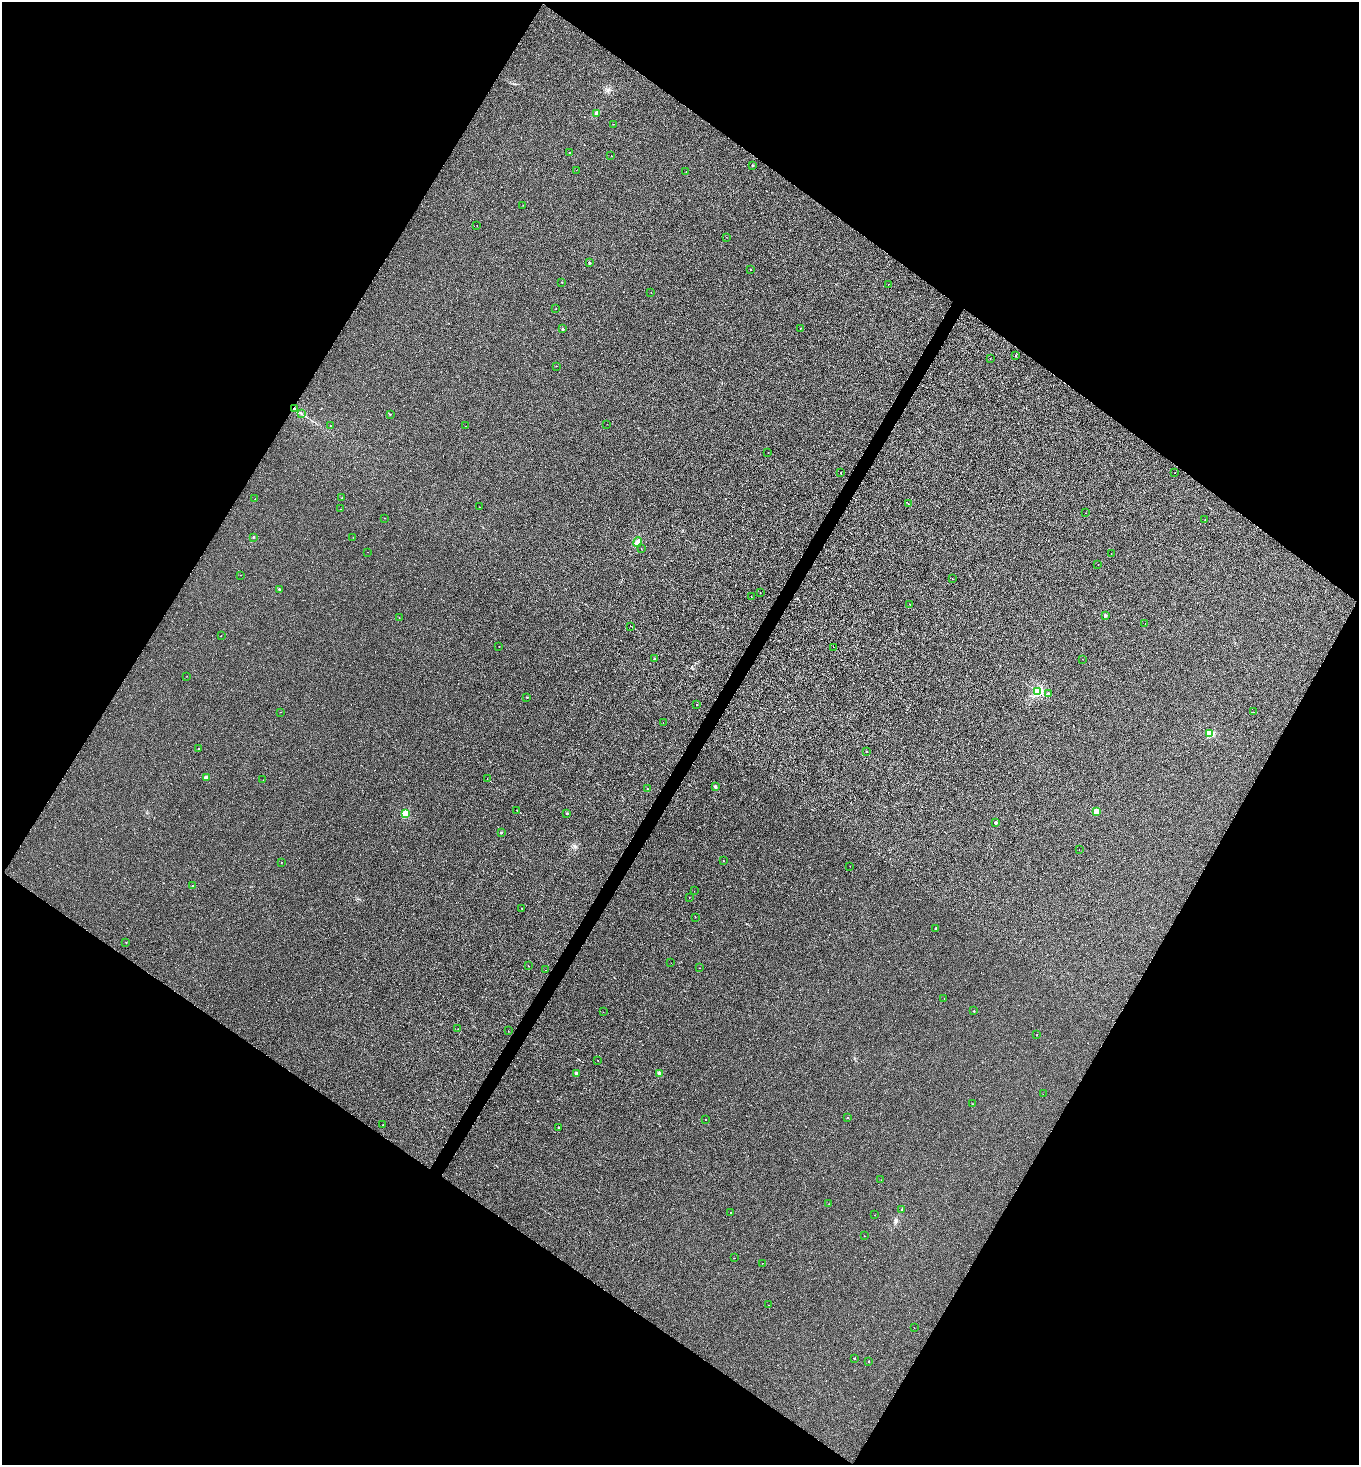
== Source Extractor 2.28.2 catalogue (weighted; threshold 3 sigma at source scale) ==
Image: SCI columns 146-5570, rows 1-5849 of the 5857 x 5849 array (HDU 1 of 3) = the unmasked area's bounding box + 8 px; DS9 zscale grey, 4 x 4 block average (1 PNG px = mean of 4 x 4 image px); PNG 1361 x 1467 px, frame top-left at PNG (2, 2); each listed source drawn as its Kron ellipse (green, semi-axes under 4 px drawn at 4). Shown black and unused: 49% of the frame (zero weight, under 2 of 3 exposures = <1% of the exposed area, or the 3 px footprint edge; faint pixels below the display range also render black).
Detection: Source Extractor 2.28.2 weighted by HDU 2 'WHT'. Background 3.64e-04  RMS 0.0048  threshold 0.0216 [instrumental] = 3 sigma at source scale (4.5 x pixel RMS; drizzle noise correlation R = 1.50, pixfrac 1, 0.05/0.05 arcsec/px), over >= 5 px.
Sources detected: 128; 3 cosmic-ray / hot-pixel residue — neither listed nor drawn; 1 inside a brighter listed object's ellipse — not listed separately; the other 124 listed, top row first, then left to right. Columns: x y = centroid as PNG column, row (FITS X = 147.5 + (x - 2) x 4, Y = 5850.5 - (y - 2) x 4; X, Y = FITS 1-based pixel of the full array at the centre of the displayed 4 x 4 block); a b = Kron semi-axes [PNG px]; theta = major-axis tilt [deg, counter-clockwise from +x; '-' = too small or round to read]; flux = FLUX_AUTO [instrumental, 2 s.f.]
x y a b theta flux
596 113 3 3 - 4.6
613 124 2 2 - 0.56
570 153 2 2 - 1.8
611 156 2 2 - 12
753 165 2 2 - 6.2
576 170 2 2 - 0.42
686 172 2 2 - 0.39
523 205 2 2 - 0.36
477 226 2 2 - 0.92
726 237 2 2 - 0.37
589 263 2 2 - 9.1
750 269 2 2 - 1
562 282 2 2 - 1.7
888 284 2 2 - 2.4
651 292 2 2 - 0.82
556 309 2 2 - 0.66
801 328 2 2 - 0.85
563 329 2 2 - 9.3
1015 356 2 2 - 3.5
990 358 2 2 - 0.43
556 366 2 2 - 0.98
294 409 3 2 - 3.1
302 414 4 2 - 1.7
390 414 2 2 - 3.8
607 424 2 2 - 0.26
330 425 2 2 - 0.53
466 426 2 2 - 0.42
768 452 2 2 - 0.92
841 473 2 2 - 2.8
1175 473 2 2 - 0.46
342 498 2 2 - 3.2
255 499 2 2 - 0.98
908 504 2 2 - 5.4
479 507 2 2 - 0.51
340 509 2 2 - 0.44
1085 513 2 2 - 0.74
385 518 2 2 - 0.67
1205 520 2 2 - 1.3
253 537 2 2 - 4.3
353 537 2 2 - 0.56
638 542 5 3 - 9.2
641 548 2 2 - 0.83
368 552 2 2 - 0.57
1111 553 2 2 - 0.57
1098 565 2 2 - 1
241 575 2 2 - 0.65
952 579 2 2 - 1.5
279 589 2 2 - 7.7
760 592 2 2 - 0.59
751 597 2 2 - 0.46
910 604 2 2 - 0.69
1105 615 2 2 - 13
399 617 2 2 - 0.59
1145 624 2 2 - 0.7
631 626 2 2 - 39
221 636 2 2 - 0.86
499 646 2 2 - 0.59
834 647 2 2 - 2.4
655 659 2 2 - 12
1082 659 2 2 - 0.42
187 676 2 2 - 0.52
1037 691 2 2 - 350
1048 693 2 2 - 9.9
527 697 2 2 - 2.5
697 705 2 2 - 1.2
280 712 2 2 - 1.7
1254 712 2 2 - 0.44
663 722 2 2 - 0.62
1210 734 2 2 - 140
199 748 2 2 - 1.3
866 751 2 2 - 1.7
206 777 2 2 - 37
487 779 2 2 - 14
263 780 2 2 - 0.39
715 786 2 2 - 14
647 788 2 2 - 1.9
517 810 2 2 - 3.3
1096 811 2 2 - 78
567 813 2 2 - 5.6
405 814 2 2 - 160
996 823 2 2 - 15
501 832 2 2 - 5.4
1079 850 2 2 - 0.28
723 860 2 2 - 0.49
281 862 2 2 - 1.1
850 866 2 2 - 0.4
192 886 2 2 - 6.3
694 891 2 2 - 0.59
689 897 2 2 - 0.88
521 908 2 2 - 0.59
695 917 2 2 - 0.66
936 928 2 2 - 4.2
126 942 2 2 - 2.1
671 963 2 2 - 0.65
528 966 2 2 - 1.1
700 968 2 2 - 0.7
545 970 2 2 - 2
944 998 2 2 - 0.58
974 1011 2 2 - 3.3
603 1012 2 2 - 0.32
458 1029 2 2 - 1.1
508 1031 2 2 - 0.43
1037 1035 2 2 - 1.8
598 1060 2 2 - 0.75
576 1073 2 2 - 13
659 1073 2 2 - 51
1043 1094 2 2 - 0.49
972 1104 2 2 - 0.44
848 1118 2 2 - 1.1
705 1119 2 2 - 1.6
383 1125 2 2 - 0.98
559 1127 2 2 - 4.4
881 1180 2 2 - 0.49
829 1204 2 2 - 0.62
902 1209 2 2 - 0.92
731 1213 2 2 - 0.86
875 1215 2 2 - 0.76
864 1236 2 2 - 0.72
734 1258 2 2 - 0.75
763 1263 2 2 - 0.53
768 1305 2 2 - 0.62
914 1328 2 2 - 0.44
854 1358 2 2 - 4.8
868 1361 2 2 - 2.2
Overlapping masked pixels (flux is a lower limit): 1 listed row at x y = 294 409
Diffuse or blended objects may show on this block-average render without a row.